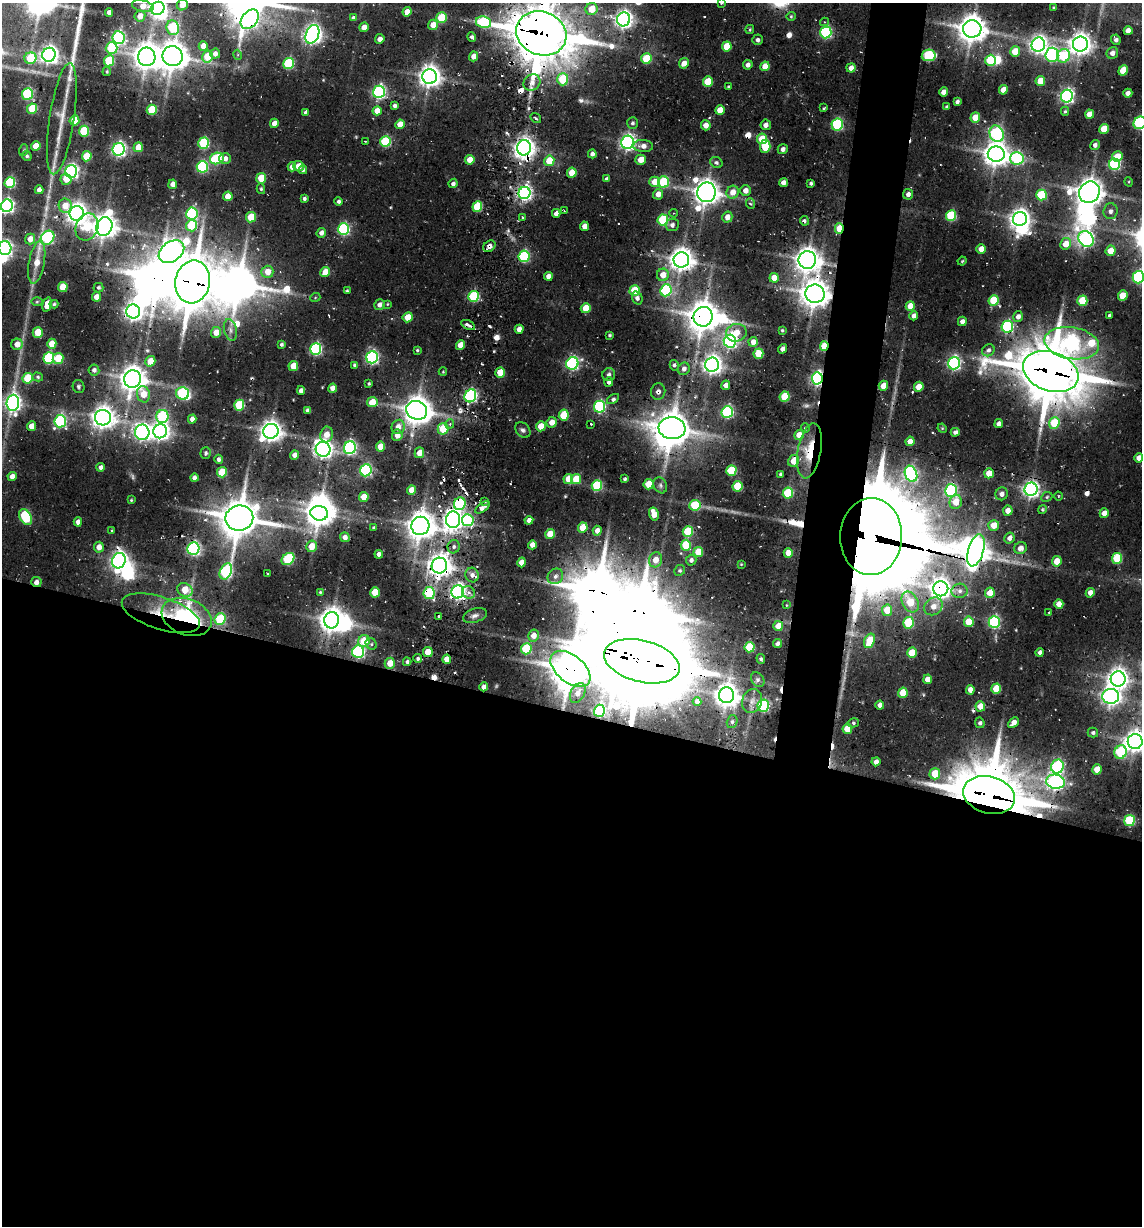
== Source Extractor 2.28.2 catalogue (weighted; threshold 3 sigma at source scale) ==
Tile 14 of 4 x 4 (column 2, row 4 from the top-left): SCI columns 1749-2888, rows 99-1322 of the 5282 x 5050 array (HDU 1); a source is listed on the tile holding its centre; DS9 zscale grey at full resolution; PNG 1144 x 1228 px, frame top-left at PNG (2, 3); each listed source drawn as its Kron ellipse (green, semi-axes under 4 px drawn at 4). Shown black and unused: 45% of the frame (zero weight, under 2 of 3 exposures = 12% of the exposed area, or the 3 px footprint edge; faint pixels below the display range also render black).
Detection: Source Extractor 2.28.2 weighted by HDU 2 'WHT'; one run over the whole footprint, this tile lists its part. Background 0.1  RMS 0.0099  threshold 0.0445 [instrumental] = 3 sigma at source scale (4.5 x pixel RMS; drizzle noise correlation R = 1.50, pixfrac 1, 0.05/0.05 arcsec/px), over >= 5 px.
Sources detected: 537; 7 too faint to see at this stretch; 27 inside a brighter object's white glare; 21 cosmic-ray / hot-pixel residue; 1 long thin detection or spike segment (spike, bleed or trail) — neither listed nor drawn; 4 inside a brighter listed object's ellipse — not listed separately; the other 477 listed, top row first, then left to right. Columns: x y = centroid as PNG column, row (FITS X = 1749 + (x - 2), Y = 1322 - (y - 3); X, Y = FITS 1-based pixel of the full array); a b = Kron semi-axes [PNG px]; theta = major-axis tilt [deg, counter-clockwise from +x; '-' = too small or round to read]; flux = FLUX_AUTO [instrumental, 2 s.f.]
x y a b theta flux
721 3 4 2 - 0.94
182 5 6 5 - 12
143 6 11 5 -12 13
1053 7 4 3 - 0.88
158 8 7 6 - 370
592 9 6 6 - 19
109 12 4 4 - 5.8
407 12 5 4 - 9
140 16 5 5 - 8.9
791 16 4 4 - 1.2
353 18 4 4 - 2.7
441 18 5 5 - 41
250 19 11 7 51 300
624 19 7 6 - 450
484 22 7 6 - 96
824 22 4 4 - 1.2
433 25 5 5 - 11
364 27 5 4 - 8.4
173 28 7 6 - 62
972 29 9 8 - 1400
750 30 4 3 - 1.1
1128 31 4 4 - 8
826 32 6 5 - 140
541 33 25 21 -21 4700
312 34 10 6 69 450
472 37 5 4 - 2.3
118 38 6 6 - 150
380 39 5 4 - 4.3
757 40 5 5 - 2.3
1116 40 5 4 - 3.4
1080 44 7 7 - 780
1038 45 7 6 - 420
203 46 5 4 - 9.6
727 46 5 4 - 22
112 48 6 6 - 55
1015 51 5 5 - 21
1112 53 6 5 - 5
215 54 5 5 - 5
49 55 7 6 - 460
238 55 5 3 - 0.88
929 55 7 5 9 71
1052 55 7 6 - 160
173 56 10 10 - 1500
473 56 5 4 - 7.9
1064 56 7 6 - 56
147 57 9 8 - 1100
207 57 6 5 - 26
30 58 6 5 - 37
646 59 5 5 - 38
991 60 5 5 - 53
109 61 5 5 - 44
289 63 5 5 - 74
684 63 5 5 - 7.8
748 65 5 5 - 3.8
765 66 5 4 - 15
851 68 5 4 - 5.8
1123 70 5 4 - 21
107 72 4 3 - 1.3
430 77 7 7 - 730
563 79 6 5 - 42
1040 81 5 4 - 17
708 82 5 5 - 28
532 83 9 7 36 6.2
728 87 3 3 - 1.3
1003 90 5 4 - 12
379 92 6 6 - 190
944 92 5 4 - 7.7
1128 93 4 4 - 4.3
27 94 6 5 - 79
1067 96 6 6 - 230
957 101 4 3 - 2.6
395 106 4 4 - 2.8
946 107 3 3 - 1.4
824 108 4 3 - 0.91
32 109 5 5 - 39
152 110 5 5 - 39
720 110 5 4 - 13
377 111 4 4 - 9.2
1065 111 4 4 - 1.3
305 112 4 3 - 1.3
1090 114 5 4 - 12
536 118 6 3 -37 1.3
975 118 5 4 - 16
62 119 56 12 81 22
74 120 5 5 - 22
274 123 5 4 - 7.9
633 123 6 5 - 2
1140 123 6 6 - 120
400 124 5 4 - 13
837 124 6 5 - 85
706 125 5 5 - 6.9
766 125 5 5 - 4.1
1104 129 5 5 - 24
84 131 5 5 - 54
997 134 8 7 - 150
762 139 5 5 - 23
365 141 3 2 - 0.66
385 142 5 5 - 71
628 142 7 6 - 320
204 143 5 5 - 75
1095 145 5 4 - 3.6
36 146 5 4 - 16
643 146 10 6 -4 5.8
765 146 7 5 85 36
138 147 5 4 - 15
524 148 7 7 - 610
119 149 6 6 - 250
783 149 5 5 - 3.2
24 150 6 3 71 1.2
592 154 4 4 - 3.5
996 154 8 7 - 1000
27 156 5 4 - 1.7
87 156 5 5 - 30
1117 157 5 5 - 17
217 158 7 5 22 59
1017 158 6 6 - 140
225 159 6 5 - 5
470 160 5 4 - 15
641 160 5 5 - 10
549 161 5 5 - 23
716 162 6 5 - 2.3
1114 164 5 5 - 100
298 166 5 5 - 8.2
202 167 6 5 - 100
292 167 4 4 - 5.6
303 170 4 3 - 2.1
71 171 6 6 - 260
572 173 5 5 - 18
261 178 5 5 - 24
66 179 5 5 - 12
607 179 4 3 - 2.6
655 182 5 5 - 12
663 182 6 5 - 62
784 182 4 4 - 4.4
1129 182 5 3 - 0.87
10 183 5 5 - 71
453 183 5 4 - 2.4
811 183 3 3 - 1.9
173 184 5 4 - 7.8
261 189 5 4 - 1.6
39 190 4 4 - 4.8
745 191 5 5 - 6.2
706 192 10 9 - 1000
733 192 6 6 - 11
1089 192 11 10 - 1200
524 193 6 6 - 250
658 194 5 5 - 8.1
908 194 5 5 - 3.6
1041 195 5 5 - 60
228 196 5 4 - 16
304 199 4 3 - 2.3
339 201 4 4 - 2.4
751 204 5 3 - 1.3
7 206 6 6 - 220
65 206 7 6 - 15
477 207 5 5 - 44
564 211 3 2 - 0.9
1110 211 8 7 - 4.1
77 213 7 7 - 620
556 213 4 4 - 4.2
674 213 4 3 - 0.73
192 214 6 5 - 130
951 216 5 5 - 63
251 217 5 5 - 27
523 217 3 3 - 1.2
727 217 5 5 - 7.6
1020 219 7 6 - 620
663 220 5 5 - 69
804 221 5 4 - 2
672 225 7 6 - 3.7
104 226 9 8 - 980
191 226 6 5 - 43
584 226 5 4 - 7.1
87 227 14 11 69 30
344 229 6 5 - 120
839 229 5 3 - 44
321 233 5 4 - 4.6
47 238 7 6 - 140
30 239 5 5 - 9.3
1086 239 8 7 - 320
1066 244 6 5 - 15
489 246 7 5 38 4.6
5 248 7 6 - 200
981 249 5 4 - 9.6
1111 251 5 5 - 15
171 252 14 9 36 580
524 256 6 5 - 100
681 260 8 7 - 880
807 260 9 9 - 930
962 261 4 3 - 0.86
37 262 22 8 79 14
267 272 6 6 - 13
325 272 5 4 - 14
663 275 6 6 - 11
548 276 4 4 - 5.5
1138 277 6 5 - 140
774 278 5 4 - 13
193 282 21 17 79 3600
63 287 5 5 - 24
98 288 5 5 - 1.7
666 290 6 5 - 100
347 291 3 3 - 1.1
634 291 5 5 - 40
815 294 9 9 - 1300
1123 295 5 5 - 19
474 296 5 5 - 78
96 297 5 4 - 9.5
315 298 5 3 - 0.8
637 298 7 5 -73 3.3
994 300 5 5 - 43
1082 301 5 5 - 39
37 302 6 4 2 1.1
54 304 4 4 - 1.5
387 304 4 3 - 0.8
47 305 7 4 75 13
379 305 5 5 - 4.3
910 306 5 4 - 13
586 308 5 5 - 20
133 312 7 7 - 490
1109 315 4 3 - 18
914 316 4 4 - 5
408 317 5 4 - 15
703 317 10 9 - 1600
1018 317 5 5 - 4.9
962 321 4 4 - 4
468 325 7 3 -29 3.8
1007 327 6 5 - 130
519 329 4 4 - 6.2
230 330 11 6 -77 4.1
782 330 4 4 - 1.2
38 332 5 5 - 22
216 332 5 5 - 11
736 333 10 8 13 12
610 335 3 3 - 1.3
730 341 6 6 - 230
753 342 5 4 - 6.7
1072 343 27 16 -9 300
17 344 6 5 - 9.5
52 344 5 4 - 15
282 344 4 4 - 1.8
461 345 5 4 - 13
824 346 5 3 - 37
316 349 6 5 - 130
782 349 5 4 - 4.1
417 350 3 3 - 1.3
988 350 6 5 - 3.5
758 354 5 5 - 26
372 357 6 5 - 200
49 358 6 5 - 83
58 358 5 5 - 24
150 361 5 5 - 16
572 363 6 6 - 170
954 363 6 6 - 210
355 365 4 4 - 1.7
674 365 5 4 - 2.1
712 365 7 7 - 520
293 366 5 4 - 22
684 369 6 5 - 4.1
94 370 5 5 - 3.2
443 372 4 4 - 0.97
1051 372 29 19 -19 4800
500 373 5 5 - 20
609 375 6 6 - 3.5
38 377 5 4 - 1.5
28 378 5 5 - 43
817 378 6 5 - 220
132 379 8 8 - 1100
609 382 5 4 - 2.9
369 384 3 3 - 1.2
726 385 5 4 - 5.4
883 386 5 4 - 9.9
79 387 7 5 -68 1.9
919 387 5 4 - 20
333 388 4 4 - 9.5
301 391 4 4 - 4.9
658 391 8 7 - 3.7
143 394 8 6 -77 17
183 394 6 6 - 100
470 396 7 5 64 160
785 397 5 5 - 39
613 399 7 4 33 2.1
372 402 5 5 - 18
13 403 8 6 85 330
239 405 5 5 - 51
599 407 6 5 - 130
307 410 4 4 - 2.4
417 410 10 9 - 1300
727 412 6 5 - 140
564 415 5 5 - 39
162 416 6 6 - 79
103 418 8 8 - 790
192 419 4 4 - 5.3
60 421 6 5 - 130
552 422 5 5 - 9.9
1054 423 6 5 - 37
450 424 5 4 - 1.5
591 424 3 3 - 2.2
999 424 4 4 - 5
31 426 5 4 - 9
541 426 5 5 - 14
398 427 7 6 - 9.5
672 428 13 11 -6 1900
805 428 4 4 - 1.1
942 428 5 4 - 0.91
443 429 6 5 - 30
523 430 9 6 -46 3
160 431 7 7 - 470
271 431 8 7 - 740
142 432 7 7 - 330
955 432 4 4 - 2.8
327 434 8 6 80 11
397 435 6 5 - 8.3
799 435 5 5 - 12
910 441 5 4 - 9.7
380 447 5 4 - 15
350 448 6 6 - 170
323 449 7 7 - 490
809 451 28 11 80 33
206 453 6 5 - 1.8
419 453 5 5 - 12
294 455 5 4 - 5.3
1139 458 4 4 - 7.6
219 459 4 4 - 2.6
794 461 6 5 - 15
101 467 4 4 - 3.3
366 470 6 5 - 140
731 470 5 5 - 42
222 472 5 5 - 29
989 473 5 4 - 14
780 474 4 3 - 1.5
911 474 8 6 -68 170
12 476 5 4 - 6
194 478 4 4 - 3.8
568 479 5 4 - 14
576 479 5 5 - 21
625 479 3 3 - 1.3
649 484 5 5 - 24
597 485 5 5 - 60
660 485 8 6 -62 2.8
737 486 5 5 - 37
1031 489 6 6 - 360
411 490 5 4 - 10
951 491 6 6 - 160
788 493 5 5 - 53
1002 494 6 6 - 5.4
1058 496 4 3 - 0.86
364 497 5 4 - 14
1047 497 6 4 24 1.4
131 500 3 3 - 0.92
485 501 3 3 - 1.9
956 502 7 6 - 16
460 504 6 5 - 90
695 505 5 5 - 42
482 507 8 4 35 3.8
1042 509 4 4 - 1.1
1008 511 5 5 - 7.7
319 513 9 7 -11 1000
1104 513 5 4 - 8.4
654 514 6 4 -77 15
26 517 8 5 -62 76
239 518 14 12 11 2500
453 520 8 7 - 600
468 520 6 6 - 85
529 520 4 4 - 5.5
78 522 4 4 - 5.7
994 525 5 5 - 15
420 526 9 9 - 1300
373 528 3 3 - 1.1
583 528 5 5 - 24
111 530 3 2 - 0.77
597 531 5 4 - 5.7
688 531 5 5 - 46
550 534 5 4 - 18
871 536 38 31 87 13000
345 537 5 4 - 5.1
1009 538 5 5 - 4.3
532 545 4 4 - 7.3
686 545 5 5 - 38
311 546 6 5 - 15
99 547 5 5 - 8.2
454 547 7 6 - 2.9
1020 548 6 6 - 5.4
193 549 6 6 - 200
976 550 16 7 74 1100
698 552 5 5 - 23
788 553 5 4 - 12
379 554 4 4 - 3.6
1117 558 5 5 - 48
288 559 7 5 41 74
655 560 7 6 - 11
691 560 5 5 - 3.3
119 561 8 6 71 430
1057 561 5 5 - 12
522 562 5 4 - 11
741 564 3 3 - 0.66
439 566 8 7 - 850
680 570 5 5 - 1.7
226 571 8 6 66 140
267 573 3 2 - 1.3
472 575 7 6 - 4.6
555 576 8 7 - 4
36 582 5 5 - 4.6
941 589 7 7 - 600
185 590 8 6 -30 20
960 591 8 7 - 4.1
320 592 4 4 - 1.2
375 592 5 5 - 27
458 592 6 6 - 330
468 592 6 6 - 4.1
429 593 6 5 - 65
990 593 5 4 - 13
1090 593 5 4 - 5.8
910 602 11 8 -63 19
1059 604 5 4 - 9
787 605 3 2 - 0.56
933 606 10 8 40 8.1
887 610 6 5 - 20
1049 612 3 2 - 0.93
161 613 41 16 -18 52
475 615 12 7 19 4.2
439 616 3 2 - 1.5
187 617 26 18 -21 120
220 619 6 5 - 57
332 620 8 7 - 950
969 622 5 5 - 22
994 622 6 5 - 140
908 623 6 5 - 49
778 626 5 5 - 13
533 635 6 5 - 8.9
364 641 6 5 - 25
870 641 7 5 66 27
371 644 6 5 - 1.8
777 644 4 4 - 3.7
750 647 5 5 - 42
526 649 5 5 - 60
358 652 6 6 - 140
428 652 5 5 - 14
1040 652 4 3 - 2.3
912 653 5 5 - 21
418 659 4 4 - 2.2
447 659 4 4 - 12
761 659 5 4 - 1.6
642 661 39 20 -14 13000
407 662 4 4 - 1.9
390 663 5 5 - 13
570 669 23 13 -39 2500
928 679 5 4 - 10
1118 679 7 7 - 640
758 680 8 6 -54 3
484 687 4 4 - 5.1
996 689 5 5 - 25
970 690 5 4 - 6.1
578 693 10 7 62 6.6
903 693 5 4 - 23
726 695 8 7 - 940
1111 696 8 7 - 410
697 701 4 4 - 4.1
752 701 12 10 70 7.3
880 705 4 4 - 4.3
763 706 6 5 - 100
980 706 5 5 - 13
599 711 6 5 - 120
732 722 6 5 - 2.1
853 723 5 4 - 1.5
980 723 5 4 - 2
1013 723 6 4 44 7.6
847 729 5 5 - 17
1093 733 5 5 - 2.5
1135 741 7 7 - 780
1121 752 7 6 - 81
876 762 4 4 - 4.4
1057 767 7 6 - 120
1097 769 5 4 - 16
935 774 5 5 - 24
1055 782 9 7 -9 360
989 795 26 18 -15 5500
1130 821 5 5 - 66
Overlapping masked pixels (flux is a lower limit): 39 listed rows (the first 20) at x y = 250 19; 624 19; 541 33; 646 59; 524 148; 839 229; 489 246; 193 282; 815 294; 133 312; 703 317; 468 325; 824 346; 1051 372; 817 378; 658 391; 672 428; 809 451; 731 470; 1031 489
Isophote crosses this tile's border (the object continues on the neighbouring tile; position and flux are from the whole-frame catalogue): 9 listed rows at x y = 721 3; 182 5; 158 8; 541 33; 1140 123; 7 206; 5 248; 1138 277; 1135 741